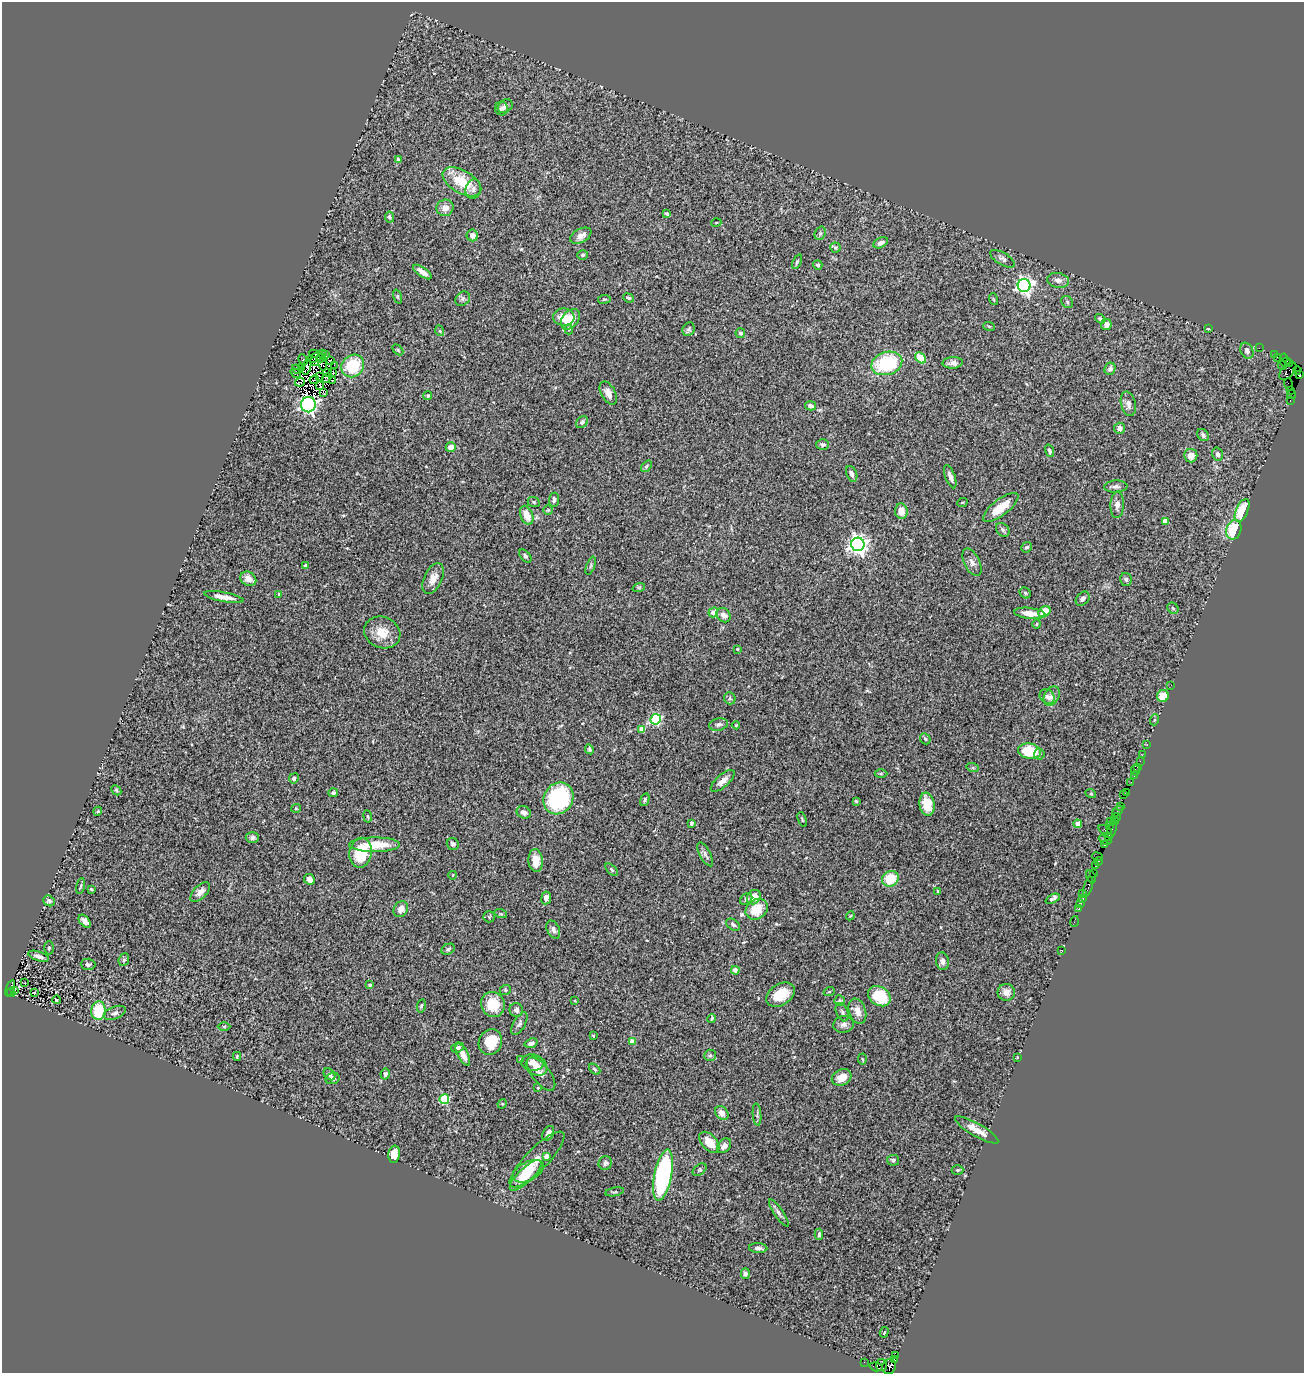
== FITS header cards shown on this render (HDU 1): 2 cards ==
NAXIS1  =                 1302
NAXIS2  =                 1371

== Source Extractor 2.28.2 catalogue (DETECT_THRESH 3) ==
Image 1302 x 1371 px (HDU 1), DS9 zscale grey, 1 PNG px = 1 image px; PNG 1306 x 1375 px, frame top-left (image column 1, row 1371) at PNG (2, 2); each listed source drawn as its Kron ellipse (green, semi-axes under 4 px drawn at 4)
Background 0.985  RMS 0.057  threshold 0.171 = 3 sigma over >= 5 px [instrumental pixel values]
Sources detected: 309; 4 with non-positive FLUX_AUTO (blend fragments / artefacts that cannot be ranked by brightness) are neither listed nor drawn; the other 305 listed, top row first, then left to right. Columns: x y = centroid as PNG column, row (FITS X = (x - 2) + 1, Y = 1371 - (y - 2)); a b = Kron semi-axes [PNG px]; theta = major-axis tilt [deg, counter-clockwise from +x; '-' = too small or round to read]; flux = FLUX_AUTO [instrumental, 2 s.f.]
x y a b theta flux
505 106 8 6 37 14
501 108 7 6 - 10
398 160 4 4 - 23
462 182 21 11 -30 110
473 189 10 7 74 16
445 208 8 8 - 28
667 214 4 3 - 7.4
389 217 5 4 - 7.5
716 223 5 3 - 3
820 233 7 5 70 7.8
472 235 6 5 - 18
581 236 11 7 29 25
881 243 8 5 27 15
835 248 5 5 - 5.6
583 255 5 4 - 6.8
1002 259 14 6 -31 14
797 262 8 4 65 6.3
818 265 5 4 - 7.3
422 272 11 4 -35 33
1058 280 11 7 -11 21
1024 286 6 6 - 1300
398 297 7 3 -71 5.2
629 298 5 4 - 6.5
463 299 8 6 44 9.3
604 299 6 3 8 4.1
993 299 6 4 -70 4.5
1067 302 6 5 - 6.9
564 317 10 8 2 48
570 319 11 7 50 68
1100 319 5 3 - 6.6
1106 325 5 5 - 24
989 326 6 3 -19 4.2
569 329 5 4 - 5.1
689 329 7 6 - 8
1208 329 3 2 - 3.1
440 331 5 3 - 3.7
740 333 5 4 - 8.8
1259 348 2 2 - 17
398 350 6 4 -45 4.9
1247 351 8 6 -61 11
314 354 5 2 - 1.1
322 354 3 2 - 3.1
1274 354 2 2 - 25
325 355 2 2 - 4.2
1277 357 3 2 - 56
316 358 8 3 13 7.9
321 358 5 2 - 3.1
921 358 6 4 -44 72
1284 358 4 2 - 41
303 360 6 2 -68 4.8
330 360 4 2 - 5.9
314 362 5 2 - 1.3
1285 362 5 3 - 85
887 363 16 11 16 250
953 363 10 5 2 17
323 364 6 2 -78 1.9
1289 364 3 2 - 57
335 365 3 2 - 3
1282 365 4 3 - 700
353 366 12 10 43 170
307 367 8 3 74 4.3
302 368 3 2 - 5.2
297 369 5 3 - 9.2
1110 369 6 5 - 10
1297 370 4 3 - 160
1288 371 10 6 44 1600
327 372 4 2 - 3.1
296 373 6 2 -34 4.9
333 373 3 2 - 2.6
1299 374 4 2 - 42
319 376 2 2 - 3.8
327 378 5 2 - 6.5
314 380 5 2 - 1.9
332 380 3 2 - 3.5
300 382 5 2 - 9.4
1288 384 6 2 -72 52
320 385 3 2 - 3.4
1291 390 2 2 - 47
323 392 3 2 - 1.6
608 393 12 7 -61 26
428 395 4 4 - 6.2
1292 395 4 2 - 41
1290 401 3 2 - 32
1128 404 12 7 -77 19
308 405 8 7 - 1200
811 406 5 4 - 17
582 422 7 5 44 9.7
1119 428 5 5 - 17
1203 435 7 5 -50 8.8
823 445 6 5 - 9.8
451 447 5 4 - 27
1049 451 6 3 -74 7.4
1217 454 7 5 -75 9.9
1191 456 7 6 - 33
646 466 6 4 51 5.5
852 474 8 5 -68 14
950 477 12 5 -69 19
1116 487 12 6 3 11
554 500 7 5 84 13
534 502 6 5 - 5.5
962 503 5 3 - 3.5
1117 505 13 7 88 19
1001 507 21 8 37 78
548 510 5 4 - 4.6
1242 510 12 6 66 110
901 511 8 6 -84 31
527 515 10 6 -69 45
1165 521 4 4 - 55
1003 530 8 5 -47 8.6
1234 530 10 7 69 8.7
858 544 7 6 - 2200
1027 547 5 4 - 7.1
525 556 8 4 -49 8.7
972 562 14 8 -64 22
306 566 4 3 - 13
591 566 9 3 69 5.6
248 579 8 6 -35 29
433 579 16 9 65 33
1126 579 6 5 - 9.2
639 587 6 4 18 5.5
1025 593 6 5 - 5.9
279 594 4 3 - 3.5
224 597 20 5 -11 32
1083 599 8 6 49 13
1173 608 6 5 - 6.4
713 612 5 4 - 35
1044 612 6 5 - 59
1030 613 16 5 -6 42
723 615 8 6 -48 21
1037 624 4 3 - 3.3
382 632 18 15 -23 69
737 649 3 2 - 3.4
1171 685 3 2 - 24
1052 696 10 7 61 19
1163 696 6 6 - 49
1047 697 8 6 -39 12
730 698 6 5 - 6.2
656 719 5 5 - 420
1154 720 5 3 - 3.4
719 724 9 6 12 13
736 725 4 2 - 3.3
641 729 4 4 - 54
925 739 6 4 -46 5.4
1147 744 3 2 - 28
589 749 5 4 - 5.8
1029 751 11 7 -11 130
1039 754 5 5 - 9.1
1142 755 2 2 - 23
1140 761 2 2 - 37
1137 767 3 2 - 48
973 768 6 4 -18 4.6
1135 770 5 3 - 51
881 773 6 4 0 5.2
1134 776 3 2 - 44
294 778 5 4 - 8.5
723 781 15 6 41 28
1131 782 2 2 - 19
116 790 6 4 -47 5.7
1127 792 3 3 - 24
333 793 5 4 - 9.7
1091 794 5 3 - 3.2
1123 795 3 2 - 20
558 798 16 14 59 360
645 800 6 4 67 5.9
856 801 3 3 - 3.9
927 804 12 7 -80 77
1120 806 4 2 - 42
296 808 5 4 - 4.7
98 811 4 3 - 3.5
1118 811 6 3 47 190
524 812 7 6 - 17
368 816 6 3 -81 4.2
1116 818 5 3 - 140
802 820 8 3 -69 4.7
1111 822 2 2 - 36
1115 822 3 2 - 120
691 823 4 3 - 14
1078 824 4 4 - 66
1109 826 2 2 - 53
1112 829 9 3 69 200
1105 830 7 3 -26 66
1108 837 4 3 - 48
252 838 7 5 2 10
1105 840 7 4 -25 180
453 844 6 5 - 8.7
375 845 25 7 0 100
1105 845 3 3 - 58
360 853 15 11 81 140
705 854 13 5 -63 14
1098 857 5 3 - 110
536 861 11 7 -86 44
1099 861 4 2 - 77
1096 865 2 2 - 33
612 870 8 4 -46 5.8
1093 873 2 2 - 40
453 875 4 2 - 2.4
1091 877 7 4 -67 140
309 879 5 5 - 26
890 879 8 7 - 100
81 886 8 3 78 5.2
1088 887 10 3 72 190
91 889 3 3 - 4.9
937 891 3 2 - 2.5
200 892 12 6 45 24
1083 894 3 2 - 6.9
754 897 7 6 - 44
546 898 6 4 82 21
746 899 7 5 43 7.3
1053 899 8 4 26 14
1083 899 4 3 - 110
49 901 6 5 - 9.4
1081 903 2 2 - 13
1079 908 2 2 - 33
401 909 8 7 - 24
757 909 12 9 35 79
501 914 6 4 -18 5.5
850 916 4 3 - 3.2
489 917 6 5 - 4.9
85 921 7 4 -49 18
1074 921 5 2 - 18
733 925 7 5 -33 9.8
553 929 10 6 -64 16
49 948 6 4 88 7
448 949 7 5 27 7.8
1062 951 2 2 - 2.8
38 956 11 4 -19 20
124 960 6 5 - 7
942 961 9 6 -81 16
88 964 7 6 - 8.6
735 970 4 4 - 30
25 983 3 2 - 4.2
370 985 4 4 - 9.9
10 988 8 4 69 1100
505 990 6 5 - 6
15 991 3 3 - 190
34 992 3 2 - 1.8
829 992 5 3 - 3.5
1006 992 9 8 - 31
11 993 5 3 - 400
780 995 16 10 32 85
879 996 12 9 -34 120
56 1000 4 3 - 4
575 1001 3 2 - 2.7
840 1001 5 5 - 6.3
493 1004 13 12 - 92
421 1006 7 4 79 6.5
516 1010 7 6 - 11
98 1011 9 7 84 130
857 1011 13 8 -71 35
842 1012 9 6 -67 11
115 1013 11 6 22 14
712 1019 4 3 - 5.3
519 1024 12 6 60 14
844 1024 10 8 10 19
224 1026 6 4 1 4.7
593 1036 4 4 - 3.3
632 1041 4 4 - 44
490 1042 13 11 64 90
531 1043 7 4 19 12
458 1047 6 4 23 10
463 1054 12 5 -62 38
710 1055 6 5 - 7.8
237 1056 4 3 - 4.4
1017 1058 3 2 - 3.9
862 1059 5 3 - 4.2
521 1060 3 2 - 4.1
532 1063 11 8 -6 25
536 1066 11 9 -34 29
595 1069 6 4 -42 4.9
329 1074 7 5 -44 16
385 1074 5 4 - 8.3
541 1074 20 9 -52 23
842 1077 10 8 25 52
332 1079 7 5 17 9.9
538 1088 3 3 - 4.1
444 1099 5 5 - 260
502 1104 5 4 - 3.8
722 1113 7 6 - 29
757 1114 11 4 -86 8.2
977 1130 24 6 -30 45
548 1133 8 5 63 20
709 1142 12 7 -49 54
724 1146 8 6 51 16
394 1154 9 5 83 46
546 1156 4 4 - 25
537 1159 37 11 45 59
893 1160 6 5 - 8.5
605 1163 7 6 - 11
700 1170 8 5 37 6.6
958 1170 6 5 - 5.2
528 1171 17 9 27 73
526 1175 21 7 43 83
663 1175 26 8 79 630
615 1192 9 3 10 4.6
779 1213 16 4 -56 12
819 1234 5 3 - 5.8
758 1248 9 5 -6 12
745 1274 5 4 - 9.9
884 1332 5 3 - 5.1
896 1355 4 3 - 310
894 1360 3 3 - 38
864 1362 2 2 - 12
881 1365 6 5 - 120
876 1367 6 3 -16 140
889 1367 7 6 - 200
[4 non-positive-flux detections neither listed nor drawn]